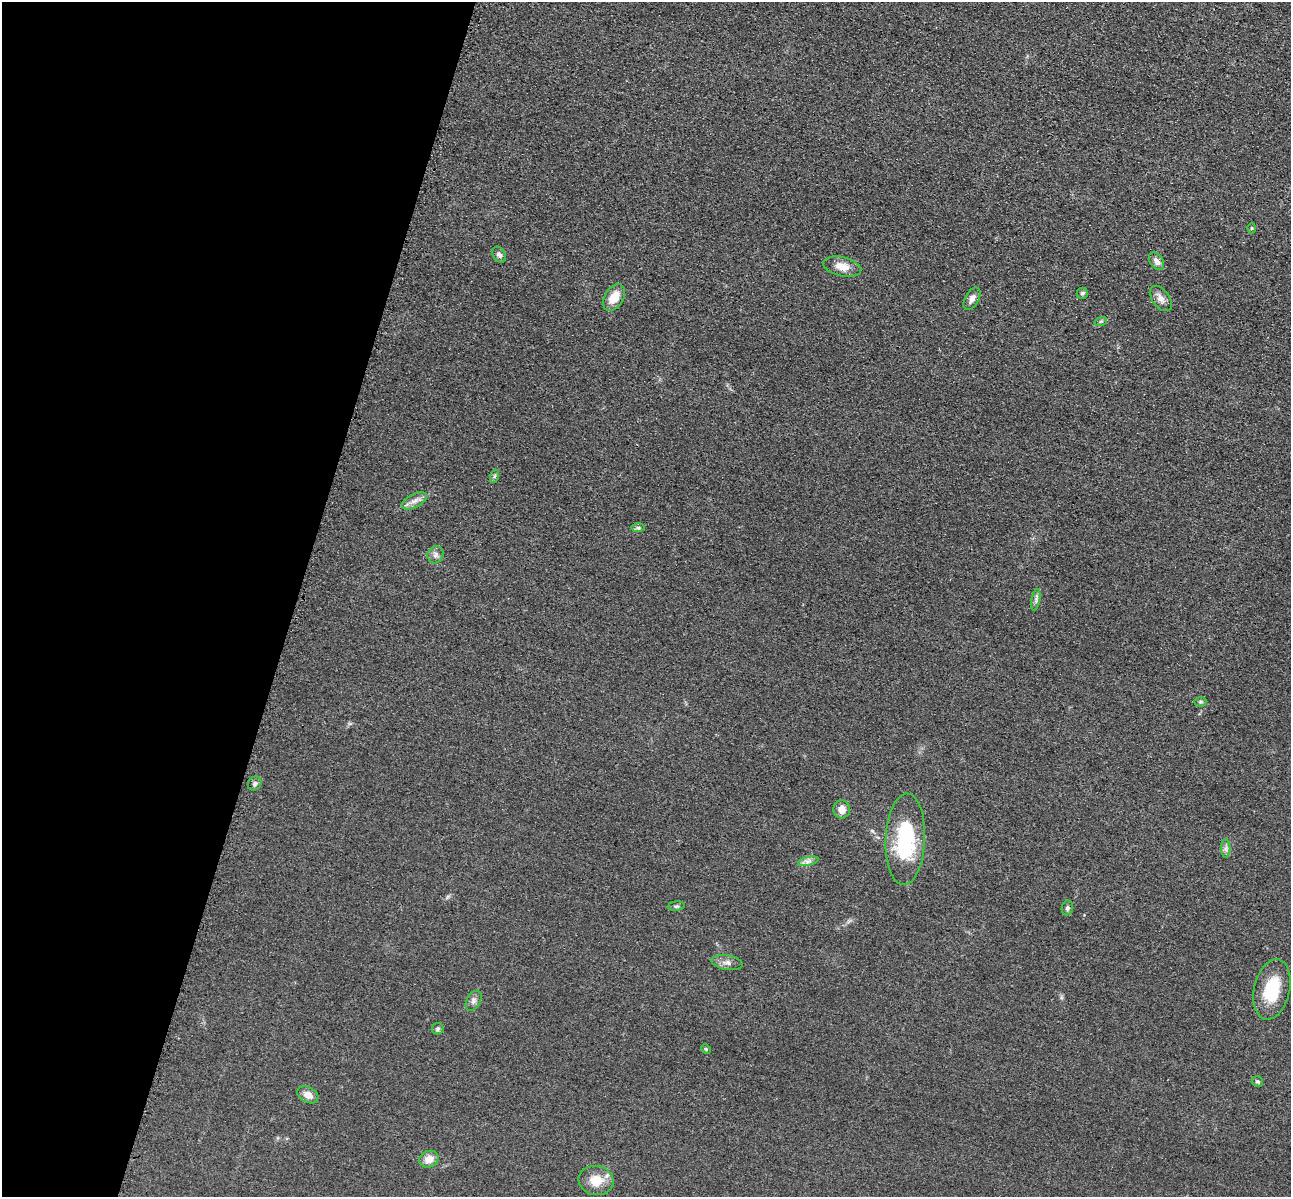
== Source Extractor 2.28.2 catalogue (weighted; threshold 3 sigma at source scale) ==
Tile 9 of 4 x 4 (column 1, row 3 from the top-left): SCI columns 173-1461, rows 1591-2785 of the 5350 x 5365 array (HDU 1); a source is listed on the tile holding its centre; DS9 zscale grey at full resolution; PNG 1293 x 1199 px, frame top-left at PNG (2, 2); each listed source drawn as its Kron ellipse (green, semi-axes under 4 px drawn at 4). Shown black and unused: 23% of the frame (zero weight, under 3 of 4 exposures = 9% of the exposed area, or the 3 px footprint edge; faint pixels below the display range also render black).
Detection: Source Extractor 2.28.2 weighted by HDU 2 'WHT'; one run over the whole footprint, this tile lists its part. Background 0.0476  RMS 0.0084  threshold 0.0377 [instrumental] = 3 sigma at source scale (4.5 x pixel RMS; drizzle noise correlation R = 1.50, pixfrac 1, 0.05/0.05 arcsec/px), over >= 5 px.
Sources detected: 31; all 31 listed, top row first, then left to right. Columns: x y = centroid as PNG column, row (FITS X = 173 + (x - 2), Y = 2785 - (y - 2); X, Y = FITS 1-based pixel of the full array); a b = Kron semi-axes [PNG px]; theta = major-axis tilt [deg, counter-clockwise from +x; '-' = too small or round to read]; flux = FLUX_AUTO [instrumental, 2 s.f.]
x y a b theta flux
1252 228 5 3 - 1
499 255 8 6 -54 2.7
1157 261 10 6 -57 4
842 267 19 9 -12 9.4
1082 293 6 5 - 1.9
614 298 14 9 57 13
1161 298 14 8 -53 5.1
972 299 12 6 60 4.6
1101 321 6 4 18 1.2
495 476 6 4 70 1.3
414 501 14 6 27 4.7
638 528 7 4 0 1.7
436 555 8 8 - 3.2
1036 600 11 3 80 2
1200 702 6 5 - 1.3
255 783 7 6 - 2.1
842 809 9 8 - 7.1
905 839 46 19 87 70
1226 849 9 4 -89 2.6
808 861 10 4 13 3.1
676 906 8 4 7 1.5
1067 908 7 5 80 1.7
727 963 16 7 -8 4.2
1272 989 30 18 76 32
474 1001 11 7 61 3
438 1029 6 5 - 1.6
706 1049 5 4 - 1
1257 1081 6 5 - 1.4
308 1095 11 7 -29 6.7
429 1159 10 8 22 7.9
596 1180 17 14 -8 15